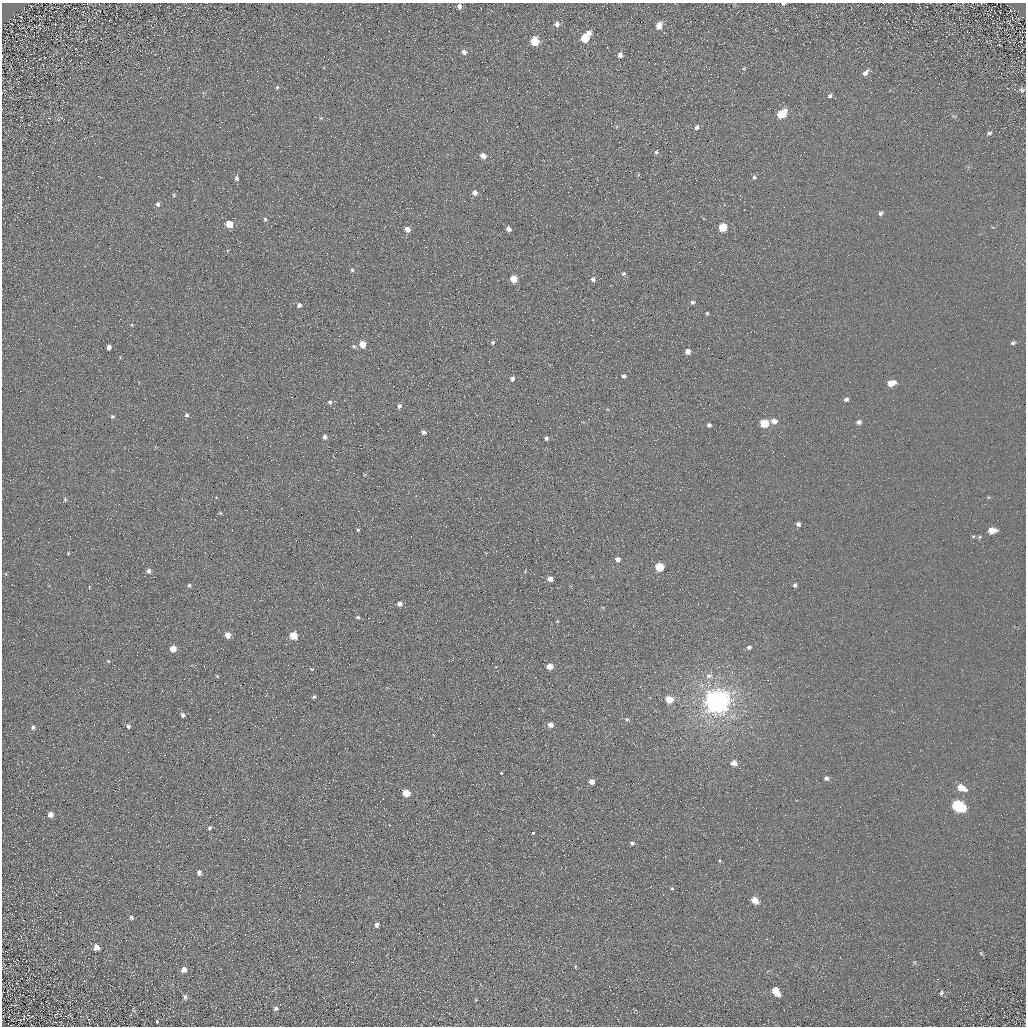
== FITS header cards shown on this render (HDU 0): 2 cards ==
NAXIS1  =                 1024 / Required FITS header
NAXIS2  =                 1024 / Required FITS header

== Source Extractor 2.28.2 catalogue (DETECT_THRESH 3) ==
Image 1024 x 1024 px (HDU 0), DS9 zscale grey, 1 PNG px = 1 image px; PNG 1028 x 1028 px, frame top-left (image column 1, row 1024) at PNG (2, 3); no overlay
Background 5.18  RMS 7.8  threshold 23.3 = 3 sigma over >= 5 px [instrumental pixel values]
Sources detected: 121; all 121 listed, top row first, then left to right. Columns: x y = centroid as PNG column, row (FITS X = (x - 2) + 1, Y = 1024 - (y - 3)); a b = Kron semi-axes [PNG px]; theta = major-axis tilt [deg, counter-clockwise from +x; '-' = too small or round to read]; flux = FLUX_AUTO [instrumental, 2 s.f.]
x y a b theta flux
783 4 5 3 - 1100
459 6 5 4 - 2400
407 11 2 2 - 740
557 24 5 5 - 1900
659 26 6 5 - 5100
589 33 5 4 - 3100
585 38 6 5 - 15000
535 41 6 5 - 19000
464 52 6 6 - 2000
620 55 6 5 - 2100
744 68 5 4 - 560
865 73 9 5 45 2400
277 87 5 4 - 720
1022 90 6 5 - 1000
830 96 6 5 - 1100
782 114 7 5 46 16000
697 127 5 4 - 1200
989 133 7 4 9 1000
656 152 5 4 - 760
483 156 5 5 - 4800
754 177 5 4 - 830
236 178 7 6 - 1400
475 192 6 5 - 2700
174 195 5 3 - 580
158 204 6 5 - 1300
880 213 5 5 - 1200
265 219 4 4 - 850
230 224 5 5 - 11000
723 227 6 5 - 17000
407 229 5 5 - 4000
508 229 5 5 - 2600
352 270 4 4 - 780
623 274 6 5 - 1100
513 279 5 5 - 11000
593 279 6 5 - 1800
692 302 5 5 - 1200
299 305 6 5 - 1500
707 313 5 4 - 710
493 342 6 5 - 880
1013 343 5 4 - 1100
362 344 6 5 - 7100
354 346 6 5 - 870
109 347 5 4 - 1800
688 351 5 5 - 3300
624 376 5 4 - 1200
512 379 6 5 - 1500
891 383 6 4 18 9900
846 399 5 4 - 1300
330 402 6 6 - 1200
399 406 6 6 - 1400
187 415 5 5 - 1100
112 416 5 5 - 860
774 421 6 5 - 3100
859 422 5 5 - 1700
764 423 6 5 - 20000
709 425 4 4 - 1300
424 432 6 5 - 1600
325 437 6 5 - 1600
546 438 5 5 - 1100
65 499 6 4 -69 760
220 513 5 4 - 590
798 524 4 4 - 1500
358 530 4 3 - 710
992 530 7 5 4 6300
68 553 4 3 - 450
617 559 6 5 - 2300
659 567 6 5 - 17000
149 571 6 5 - 1500
550 579 5 4 - 2700
189 585 5 4 - 770
795 585 5 4 - 1300
89 587 5 3 - 430
399 604 5 5 - 2500
358 617 5 4 - 740
557 621 4 3 - 440
228 635 5 5 - 5200
293 636 5 5 - 14000
749 647 6 5 - 1300
173 649 5 5 - 7400
108 661 5 3 - 480
550 666 5 5 - 5500
312 669 4 4 - 470
217 676 5 3 - 440
709 676 9 7 -2 2500
314 697 5 4 - 860
669 699 5 5 - 11000
717 701 8 7 - 800000
183 715 5 4 - 1400
627 719 6 4 -19 890
550 725 5 5 - 3700
128 726 5 4 - 1100
33 727 6 5 - 1200
734 763 6 5 - 3600
501 773 3 2 - 3400
826 778 5 5 - 1500
592 782 5 4 - 4300
961 787 9 5 -26 7400
406 793 5 5 - 12000
958 806 9 6 -27 59000
50 814 5 5 - 3400
210 828 5 4 - 1100
533 833 3 3 - 6100
632 843 5 5 - 1100
719 861 5 3 - 550
199 873 5 4 - 2200
672 888 4 4 - 660
755 900 7 5 -41 7000
131 917 5 4 - 990
377 925 5 4 - 2100
97 947 7 6 - 3200
981 953 7 4 -54 660
575 967 5 3 - 430
184 969 6 6 - 3200
776 991 7 5 -54 12000
941 993 5 4 - 860
185 997 7 5 -63 1200
476 1000 4 4 - 510
276 1008 6 5 - 1200
133 1010 5 3 - 480
24 1017 7 2 82 430
157 1022 3 3 - 3600
At the frame edge (FLAGS 8, measured only in part): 1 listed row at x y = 783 4